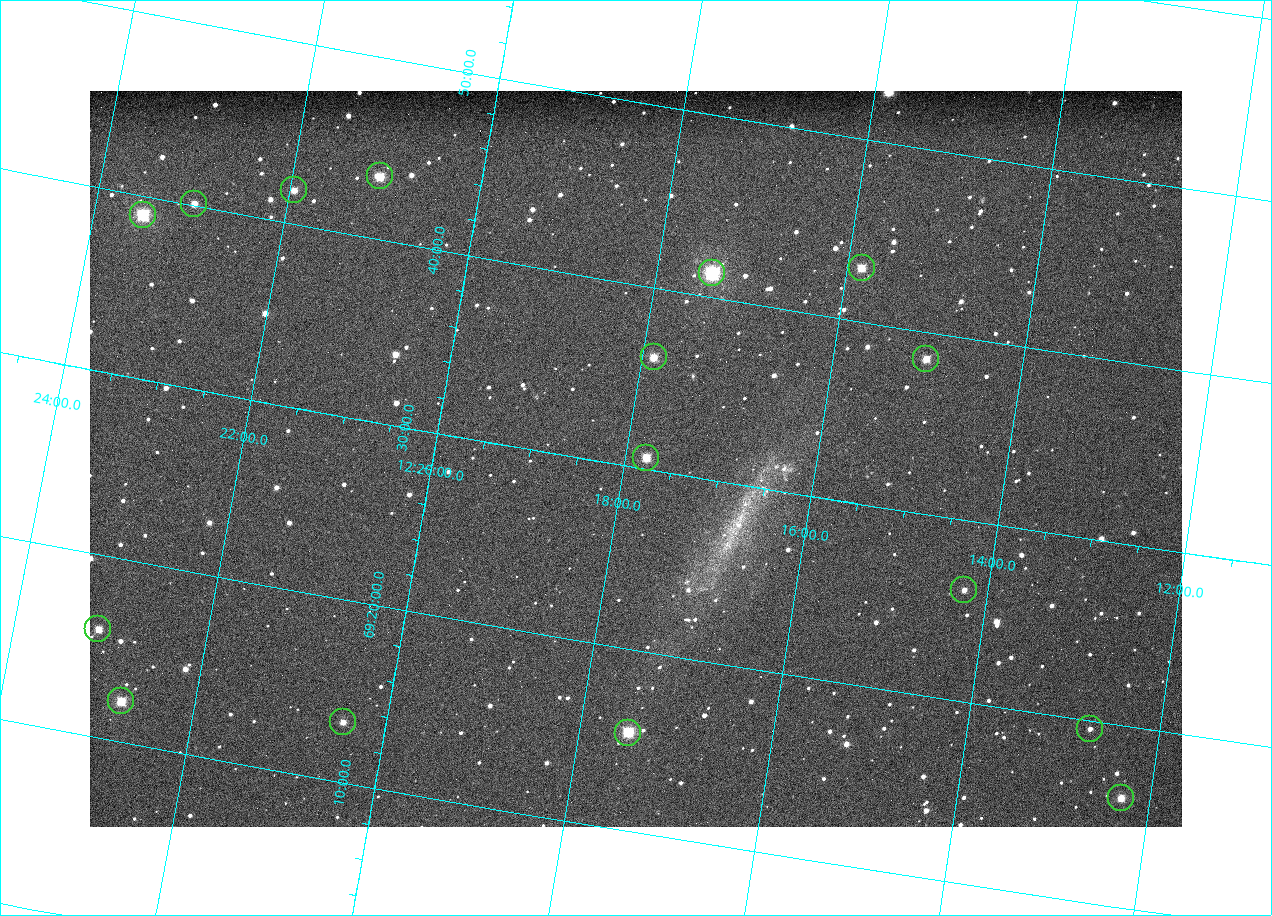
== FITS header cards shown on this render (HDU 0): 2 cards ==
NAXIS1  =                 1092
NAXIS2  =                  736

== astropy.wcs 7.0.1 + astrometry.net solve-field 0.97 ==
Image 1092 x 736 px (HDU 0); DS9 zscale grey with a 90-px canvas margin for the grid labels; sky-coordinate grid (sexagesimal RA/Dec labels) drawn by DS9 from the SOLVED WCS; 16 Tycho-2 reference stars matched to detected sources circled (green)
Header WCS: none
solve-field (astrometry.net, Tycho-2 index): SOLVED blind (the file carries no WCS)
Solved WCS: RA---TAN-SIP/DEC--TAN-SIP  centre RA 12:17:53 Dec +69:30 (184.47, +69.51 deg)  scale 3.33 arcsec/px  FOV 60.6' x 40.8'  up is +10 deg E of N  parity normal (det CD < 0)
(file carries no celestial WCS; the grid is the blind solution)
Tycho-2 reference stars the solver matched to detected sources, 16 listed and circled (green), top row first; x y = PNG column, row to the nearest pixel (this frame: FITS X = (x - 90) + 1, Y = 736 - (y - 91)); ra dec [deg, ICRS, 3 dp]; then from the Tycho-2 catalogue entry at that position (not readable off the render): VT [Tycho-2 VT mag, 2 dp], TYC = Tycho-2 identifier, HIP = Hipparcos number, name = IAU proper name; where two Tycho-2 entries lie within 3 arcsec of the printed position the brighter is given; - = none
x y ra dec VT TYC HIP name
380 176 185.268 +69.724 10.50 4394-1059-1 - -
294 190 185.487 +69.698 11.70 4394-727-1 - -
194 204 185.742 +69.669 11.46 4394-1693-1 - -
143 215 185.870 +69.649 9.16 4394-643-1 - -
862 268 183.961 +69.716 10.82 4393-1207-1 - -
712 273 184.352 +69.689 8.44 4394-1091-1 - -
654 357 184.469 +69.603 10.95 4394-1219-1 - -
926 359 183.753 +69.642 11.35 4393-1633-1 - -
646 458 184.444 +69.511 10.59 4394-761-1 59946 -
964 590 183.561 +69.436 12.42 4393-1344-1 - -
98 629 185.782 +69.265 11.41 4394-819-1 - -
121 701 185.688 +69.204 10.42 4394-829-1 - -
343 722 185.110 +69.222 11.83 4394-863-1 - -
1090 729 183.181 +69.326 12.40 4393-1358-1 - -
628 733 184.373 +69.257 9.97 4394-1482-1 - -
1121 798 183.075 +69.267 12.15 4393-1346-1 - -